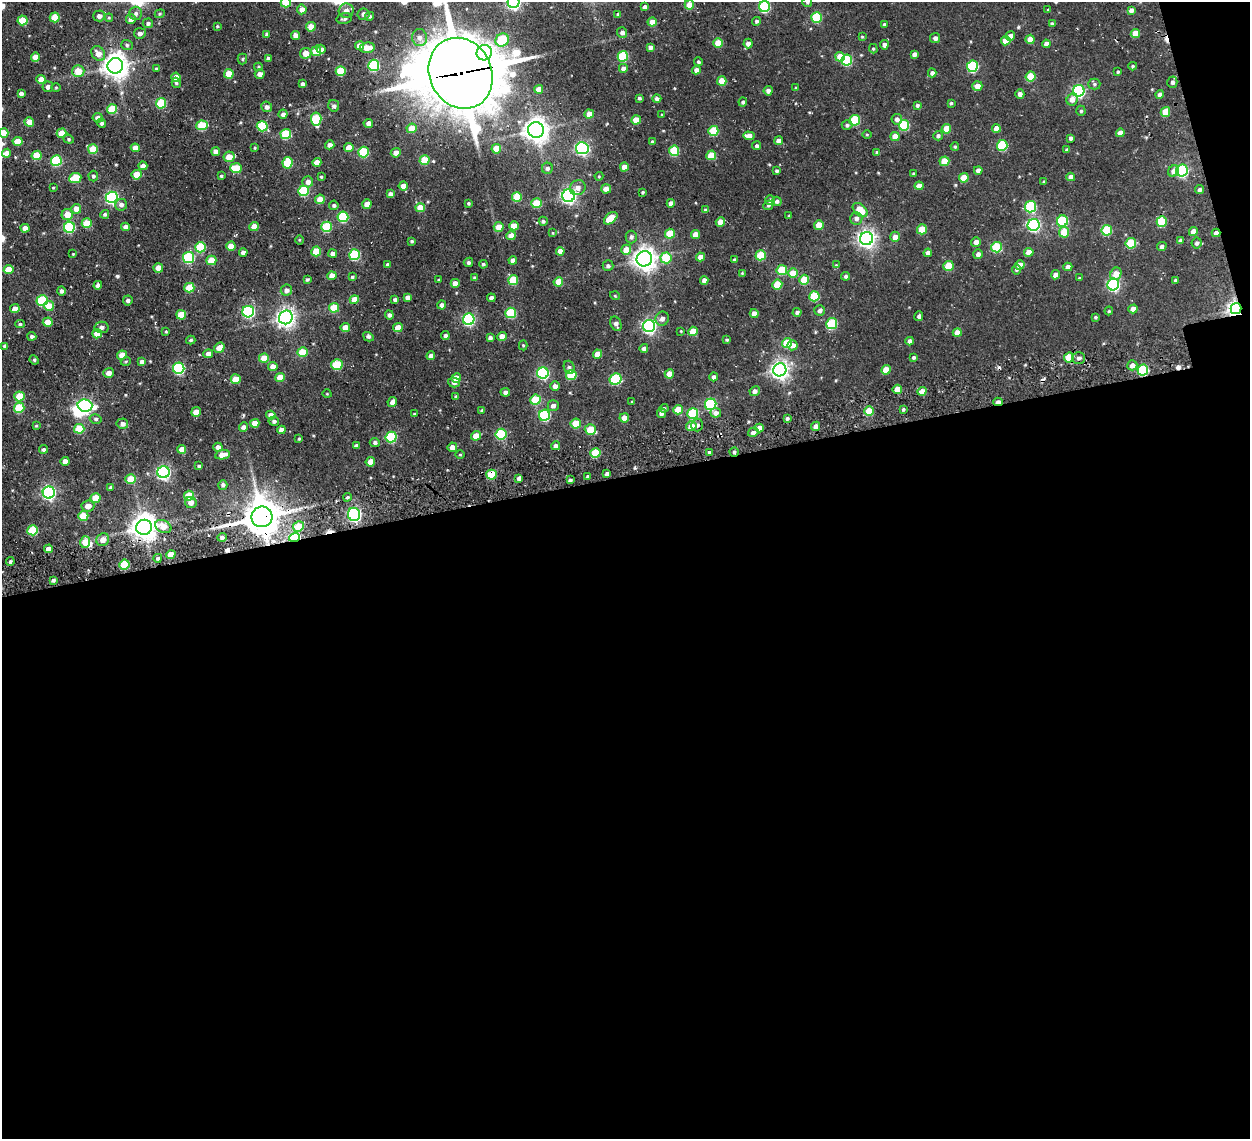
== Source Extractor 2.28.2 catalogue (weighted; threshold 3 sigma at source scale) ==
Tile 16 of 4 x 4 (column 4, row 4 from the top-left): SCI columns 3877-5124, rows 288-1424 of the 5254 x 5242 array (HDU 1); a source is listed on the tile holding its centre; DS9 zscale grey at full resolution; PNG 1252 x 1141 px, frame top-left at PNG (2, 2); each listed source drawn as its Kron ellipse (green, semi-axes under 4 px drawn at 4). Shown black and unused: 60% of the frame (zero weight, under 3 of 4 exposures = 11% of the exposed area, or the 3 px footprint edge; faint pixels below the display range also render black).
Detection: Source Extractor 2.28.2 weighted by HDU 2 'WHT'; one run over the whole footprint, this tile lists its part. Background 0.145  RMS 0.012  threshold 0.0527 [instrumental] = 3 sigma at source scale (4.5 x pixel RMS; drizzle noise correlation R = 1.50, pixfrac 1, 0.05/0.05 arcsec/px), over >= 5 px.
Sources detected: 496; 2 inside a brighter object's white glare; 6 cosmic-ray / hot-pixel residue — neither listed nor drawn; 1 inside a brighter listed object's ellipse — not listed separately; the other 487 listed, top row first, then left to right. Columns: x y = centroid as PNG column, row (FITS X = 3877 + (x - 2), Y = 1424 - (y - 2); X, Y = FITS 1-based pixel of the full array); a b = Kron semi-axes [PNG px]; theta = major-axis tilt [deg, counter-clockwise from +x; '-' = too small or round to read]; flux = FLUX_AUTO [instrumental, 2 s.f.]
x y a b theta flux
286 2 5 5 - 28
514 2 6 6 - 250
807 2 5 5 - 1.6
689 5 5 4 - 17
645 7 4 4 - 4.7
764 7 5 5 - 86
302 9 5 5 - 7.6
1048 10 4 3 - 0.97
1131 10 4 4 - 4.4
346 11 7 7 - 6.8
136 13 7 6 - 3.5
160 14 5 4 - 1.5
364 14 6 5 - 4.3
618 14 4 4 - 2.2
99 16 6 5 - 5.3
370 16 4 4 - 2.4
55 17 5 5 - 25
817 17 5 5 - 59
109 18 4 4 - 1.2
131 19 5 5 - 7.2
344 19 7 5 14 2.7
23 20 5 5 - 31
756 21 4 4 - 2.2
652 22 4 4 - 14
148 23 5 5 - 3
884 24 4 3 - 1.3
1052 24 4 4 - 2.1
217 26 4 3 - 1.1
311 27 5 4 - 15
622 32 5 5 - 4.4
140 33 6 5 - 4.4
1135 33 5 4 - 18
267 34 4 4 - 3.5
296 35 4 4 - 8.6
1010 36 5 4 - 5.3
862 37 4 3 - 1
419 38 8 7 - 6.3
935 38 5 5 - 3
1030 39 4 4 - 12
502 40 7 6 - 37
1006 41 5 4 - 15
718 43 5 5 - 19
748 43 5 4 - 5.5
1046 44 4 4 - 5.5
127 45 6 5 - 2.1
884 45 4 4 - 4
359 46 4 4 - 11
650 47 4 4 - 4.3
367 48 7 5 7 16
321 49 5 4 - 6.5
873 49 5 4 - 1.4
316 51 5 5 - 25
306 53 5 5 - 12
484 53 8 7 - 240
98 54 8 6 -53 9.3
914 54 4 4 - 4.2
623 56 5 5 - 62
35 57 5 4 - 9.7
840 57 5 4 - 17
268 58 4 3 - 3.2
242 59 5 4 - 1.7
847 60 5 5 - 67
698 62 4 3 - 1.6
374 65 5 5 - 85
115 66 8 8 - 1100
972 66 6 5 - 93
1133 66 4 3 - 1.5
258 67 4 4 - 1.4
156 69 4 4 - 1.8
623 69 5 5 - 5.2
696 70 4 4 - 6.2
78 71 6 6 - 20
341 71 5 5 - 37
1118 72 3 3 - 1.4
461 73 36 31 -64 8500
932 73 4 4 - 3.7
229 74 5 4 - 22
260 74 5 4 - 4.9
176 77 4 4 - 12
1031 77 5 5 - 35
41 79 5 4 - 11
722 81 4 4 - 19
1172 82 5 5 - 3.8
176 83 5 4 - 1.6
302 84 4 4 - 3.1
1094 84 6 5 - 2.2
977 86 5 5 - 8.2
48 87 5 5 - 4.8
56 87 4 3 - 0.98
796 88 4 4 - 1.4
539 89 4 4 - 13
768 91 4 4 - 3.6
1079 91 6 6 - 200
21 94 4 4 - 3.4
1020 94 4 4 - 3.9
1159 94 4 4 - 3.3
639 98 3 3 - 1.8
657 99 4 4 - 3.1
1072 99 6 5 - 7.8
743 102 4 4 - 2.4
161 103 5 5 - 53
951 103 3 3 - 1.4
917 105 4 4 - 2.4
334 106 6 5 - 3.3
267 107 5 5 - 4.5
112 109 5 5 - 39
1081 111 5 4 - 1.8
1165 112 5 4 - 24
283 114 4 4 - 3.6
589 114 4 4 - 11
662 115 4 3 - 1.2
98 118 5 4 - 5.2
316 119 6 5 - 59
897 119 5 5 - 4.5
636 120 5 4 - 18
855 120 5 5 - 56
29 122 5 4 - 14
102 123 4 4 - 2.5
368 123 4 4 - 4
202 125 5 5 - 41
847 125 5 5 - 2.4
904 125 5 5 - 56
262 126 5 5 - 54
412 128 5 4 - 15
996 128 4 4 - 10
946 129 5 4 - 18
536 130 8 7 - 1000
713 131 5 5 - 40
4 133 5 4 - 19
62 133 5 4 - 19
1120 133 4 4 - 7.3
286 134 5 5 - 53
867 134 5 3 - 1.2
749 136 6 4 -3 7.8
895 136 4 4 - 12
938 136 5 4 - 2.6
1071 138 4 3 - 2.7
69 139 5 4 - 1.7
18 141 5 4 - 18
778 141 4 4 - 5.4
652 142 3 3 - 1.9
330 145 4 4 - 5
1002 145 5 5 - 63
757 146 4 4 - 2.5
955 146 4 3 - 1.5
349 147 5 4 - 10
135 148 4 4 - 9.3
255 148 4 3 - 1.1
582 148 6 6 - 210
93 149 5 5 - 26
496 149 5 5 - 20
1067 150 4 3 - 2.6
674 151 5 5 - 54
216 152 4 4 - 7.8
363 152 5 5 - 63
877 152 4 4 - 2.3
6 153 4 4 - 7.4
396 153 5 5 - 7.5
37 155 5 4 - 32
711 155 5 4 - 23
229 157 5 5 - 13
424 160 5 5 - 29
56 161 5 5 - 72
944 161 5 5 - 25
317 162 4 4 - 12
287 163 6 5 - 37
143 166 4 4 - 4.2
624 167 4 4 - 10
236 168 5 5 - 28
547 168 6 5 - 3.1
978 170 4 4 - 4.5
777 171 4 3 - 2.1
1174 171 6 5 - 5.9
1182 171 6 5 - 140
913 173 4 3 - 1.1
137 175 5 5 - 20
93 176 5 5 - 2.9
221 176 3 3 - 1.5
599 176 4 4 - 1
321 177 4 4 - 1.3
1071 177 4 4 - 6.9
75 178 6 5 - 38
964 178 5 4 - 24
308 182 5 5 - 6.3
1044 182 4 3 - 1.5
403 186 4 4 - 7.8
919 186 4 4 - 9
53 188 3 3 - 1
578 188 8 7 - 6.2
606 189 5 4 - 8.5
1200 190 4 4 - 3.2
303 191 5 5 - 64
643 192 3 3 - 1.5
390 194 4 4 - 4.5
569 196 6 6 - 310
112 197 6 5 - 180
517 197 5 5 - 34
320 199 5 5 - 15
770 200 5 5 - 4
777 201 5 4 - 3.2
468 203 3 3 - 1.5
537 203 5 5 - 33
671 203 4 4 - 5.4
367 204 4 4 - 13
121 205 6 6 - 4.9
334 205 5 4 - 2.4
768 205 5 4 - 1.6
1031 207 6 5 - 85
420 208 5 4 - 18
76 209 5 5 - 9.8
706 210 4 3 - 2.3
860 210 8 5 -42 24
105 214 4 4 - 2.2
67 215 5 5 - 15
789 215 4 3 - 0.85
343 217 5 5 - 68
611 218 8 5 41 25
856 218 6 6 - 5
543 221 4 4 - 2
1062 221 6 5 - 77
720 222 5 4 - 13
1162 222 5 5 - 45
87 223 5 5 - 24
819 225 5 4 - 16
1034 225 6 6 - 180
514 226 5 4 - 14
69 227 5 5 - 90
126 227 4 4 - 6.9
254 227 5 4 - 12
327 227 5 5 - 58
499 227 5 5 - 12
25 228 4 4 - 7.1
922 229 5 5 - 27
1107 230 5 5 - 59
1193 231 4 4 - 10
1064 232 5 5 - 26
553 233 4 3 - 0.97
1216 233 4 4 - 4.1
670 234 5 5 - 29
695 234 4 4 - 8.7
511 236 5 4 - 11
631 237 6 5 - 3.4
895 237 5 5 - 7.8
867 239 6 6 - 490
299 240 4 3 - 1.1
1181 240 4 4 - 3.2
412 241 4 3 - 1.6
976 242 5 4 - 5.6
1131 243 5 5 - 47
1197 243 5 5 - 3.1
231 246 4 4 - 16
1162 246 4 4 - 3.7
200 247 5 5 - 55
997 247 5 5 - 53
626 250 5 5 - 16
316 251 5 5 - 31
560 251 4 4 - 6.8
243 252 4 4 - 5.1
1029 252 5 4 - 14
333 253 4 4 - 5.2
928 253 4 4 - 5.6
73 254 3 3 - 0.91
978 254 5 4 - 4.3
354 255 5 5 - 74
761 255 5 5 - 44
701 257 4 4 - 9.7
189 258 5 5 - 78
666 258 5 5 - 37
644 259 8 7 - 860
211 260 5 4 - 24
513 260 4 4 - 6.3
734 260 4 3 - 2.4
468 262 5 4 - 2.4
483 264 4 4 - 1.9
388 265 4 3 - 2.2
836 265 4 4 - 0.97
1020 265 5 4 - 9.9
608 266 5 5 - 2.4
948 266 5 4 - 28
1068 267 4 4 - 7.1
158 268 4 4 - 13
9 269 5 4 - 19
1016 269 5 4 - 2.1
782 270 5 5 - 41
742 273 3 3 - 0.93
793 273 5 4 - 22
1116 274 6 5 - 12
1056 275 5 4 - 6.5
332 276 4 4 - 9.1
846 276 4 4 - 2
352 277 4 3 - 1.8
475 278 4 4 - 2
1079 278 3 3 - 1.1
307 279 4 3 - 1.6
439 280 4 3 - 1.3
513 280 5 5 - 35
704 280 4 4 - 4.9
804 280 5 5 - 28
1175 280 3 3 - 1.4
558 282 5 4 - 20
455 283 4 4 - 8.2
777 284 5 5 - 31
1113 284 6 5 - 170
98 285 4 4 - 4
189 288 5 4 - 30
286 290 6 5 - 4.4
61 291 5 4 - 2.5
615 296 5 3 - 1
814 296 5 5 - 46
407 297 4 4 - 5.2
491 298 4 4 - 4.7
395 299 4 4 - 2.8
42 300 5 5 - 62
128 300 5 5 - 2.3
354 300 5 4 - 16
442 305 4 4 - 5.4
49 306 5 5 - 19
334 308 5 5 - 31
15 309 5 4 - 8.5
1133 309 4 4 - 8.8
1236 309 5 5 - 430
819 310 5 5 - 3.1
1109 311 4 3 - 1.2
248 312 6 5 - 150
797 312 4 4 - 2.2
511 313 5 5 - 58
754 313 4 4 - 7.2
181 315 5 5 - 22
389 315 4 4 - 3.3
919 316 5 3 - 2.3
286 317 7 6 - 530
1095 317 3 3 - 1.5
469 319 6 5 - 150
662 319 7 6 - 5.5
48 322 5 4 - 21
832 323 5 5 - 64
20 324 4 4 - 1.9
616 324 7 5 -68 4.4
649 326 6 6 - 260
101 327 7 5 8 4
345 328 5 4 - 15
398 328 5 4 - 15
681 331 3 3 - 0.78
693 331 5 4 - 22
166 332 4 3 - 1.3
957 333 4 4 - 11
97 334 5 4 - 17
445 335 4 4 - 2.6
32 336 4 4 - 3.3
502 336 4 4 - 11
368 337 5 4 - 2.5
490 338 4 4 - 3.2
191 340 4 3 - 1.7
727 340 4 3 - 1.4
910 341 4 4 - 4.8
787 343 5 5 - 35
523 345 5 4 - 1.5
793 345 5 5 - 7.3
5 346 4 4 - 3
219 348 5 5 - 10
644 348 4 4 - 3.4
302 352 5 5 - 34
208 354 5 4 - 5.3
598 354 4 4 - 13
122 355 5 4 - 14
431 356 4 4 - 7
914 357 4 3 - 2
1069 357 5 5 - 31
264 358 5 4 - 19
1079 358 6 6 - 3.8
34 360 5 4 - 1.6
126 361 5 3 - 1.1
142 362 4 4 - 4
337 365 5 5 - 44
1132 365 5 5 - 6.1
273 366 5 4 - 7.3
569 367 7 5 -65 3
179 368 5 5 - 130
780 370 6 6 - 530
886 370 5 4 - 19
1143 370 5 5 - 80
109 373 5 5 - 6.6
543 373 6 5 - 130
669 374 5 4 - 13
571 375 5 5 - 44
280 377 5 4 - 16
714 377 4 4 - 3.6
456 378 5 4 - 16
236 379 5 4 - 22
616 379 6 5 - 82
454 382 6 5 - 3.5
555 386 5 4 - 5.7
897 389 4 4 - 14
755 391 5 4 - 4.3
922 391 4 4 - 13
505 392 4 4 - 3.5
327 394 4 3 - 0.87
19 396 5 5 - 32
456 397 4 3 - 2.2
535 400 5 5 - 36
392 402 5 4 - 4.9
632 402 4 3 - 1.1
998 402 4 4 - 5
711 404 6 5 - 110
85 406 7 6 - 240
553 406 5 5 - 4.7
19 408 5 5 - 44
664 408 4 4 - 1.6
903 409 4 3 - 1.8
482 410 4 4 - 1.8
678 410 5 4 - 18
869 411 5 4 - 25
196 412 5 4 - 12
662 413 5 4 - 4.9
693 413 5 5 - 67
716 413 5 5 - 4.8
414 414 3 3 - 1
271 415 4 4 - 6.1
544 415 5 5 - 88
624 418 4 4 - 12
787 418 3 3 - 2.1
96 419 6 4 -15 2.2
274 421 5 4 - 2.9
255 423 4 4 - 12
576 423 5 5 - 29
122 424 6 5 - 4.7
697 425 6 5 - 3.8
36 426 3 3 - 1.2
691 426 5 5 - 13
816 426 5 4 - 7.3
243 427 5 4 - 3.7
759 428 4 4 - 9.1
79 429 5 5 - 37
281 430 4 4 - 6.1
590 430 5 5 - 29
753 432 5 4 - 4.2
501 434 5 5 - 70
476 436 5 4 - 11
391 437 5 5 - 76
299 439 4 3 - 1.5
375 443 5 4 - 2.7
356 446 4 4 - 3.2
556 446 4 4 - 4.6
218 447 5 4 - 5.3
452 447 5 4 - 6.2
43 449 4 4 - 2.4
182 449 4 4 - 9.5
709 452 3 3 - 1.7
734 452 4 4 - 2
595 453 5 5 - 40
222 455 7 4 9 11
460 455 5 3 - 1.1
65 461 4 4 - 7.4
370 462 5 4 - 14
199 466 4 3 - 1.6
164 472 6 6 - 240
607 474 4 3 - 3.3
491 475 5 5 - 37
588 476 3 3 - 1.5
519 478 4 4 - 4.2
131 479 5 5 - 26
570 480 4 3 - 2.3
223 485 5 4 - 2.7
111 487 4 3 - 2.1
49 492 6 6 - 250
189 496 5 5 - 34
347 497 4 3 - 1.9
95 498 5 4 - 24
191 502 6 5 - 6.1
88 506 6 5 - 9.2
354 514 6 6 - 240
83 516 5 5 - 32
262 517 10 10 - 2900
163 526 8 6 -24 13
298 526 5 5 - 23
144 527 8 7 - 1200
33 530 5 5 - 47
222 537 5 4 - 3.2
294 537 5 4 - 85
103 540 6 6 - 8.1
85 542 6 5 - 16
48 549 4 4 - 7.8
171 554 5 4 - 15
158 558 4 4 - 2.2
10 562 4 3 - 2.1
124 565 5 5 - 40
53 580 4 3 - 2.4
Overlapping masked pixels (flux is a lower limit): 12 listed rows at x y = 461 73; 1162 222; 1216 233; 1236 309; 1069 357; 1143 370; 998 402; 734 452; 491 475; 262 517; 298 526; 294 537
Isophote crosses this tile's border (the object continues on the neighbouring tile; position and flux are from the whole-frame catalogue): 5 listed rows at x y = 286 2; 514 2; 807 2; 461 73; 4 133